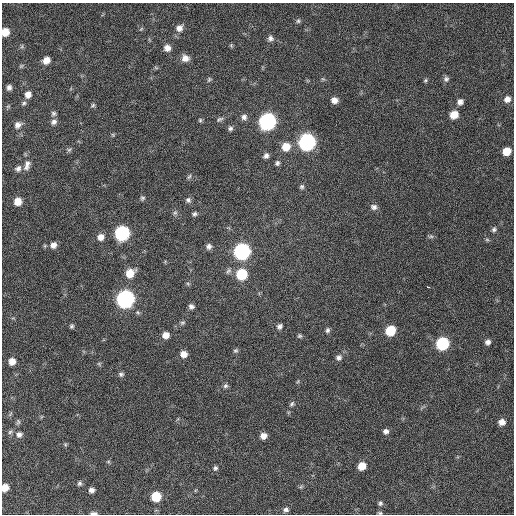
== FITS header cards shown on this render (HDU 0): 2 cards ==
NAXIS1  =                  512 / Axis length
NAXIS2  =                  512 / Axis length

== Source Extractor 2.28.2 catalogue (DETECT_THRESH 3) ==
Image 512 x 512 px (HDU 0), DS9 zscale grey, 1 PNG px = 1 image px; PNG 516 x 516 px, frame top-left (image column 1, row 512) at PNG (2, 3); no overlay
Background 385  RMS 9.7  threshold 29.1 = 3 sigma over >= 5 px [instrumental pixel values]
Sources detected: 101; all 101 listed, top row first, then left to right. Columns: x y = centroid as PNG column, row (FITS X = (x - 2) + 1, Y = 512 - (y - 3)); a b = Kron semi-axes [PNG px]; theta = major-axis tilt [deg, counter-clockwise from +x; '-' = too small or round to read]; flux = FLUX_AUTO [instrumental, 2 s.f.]
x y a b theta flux
298 21 7 5 76 1300
179 28 10 8 40 4100
141 29 6 4 45 700
5 32 6 6 - 9500
270 38 8 7 - 2300
231 45 6 4 -46 860
22 46 6 4 72 910
167 48 7 7 - 4600
185 58 9 8 - 4900
46 60 7 6 - 5600
21 66 7 4 45 860
209 79 7 5 50 1200
323 79 6 4 -42 870
446 79 8 7 - 1900
425 80 6 4 46 930
9 88 6 5 - 2300
28 95 8 7 - 4300
507 99 8 7 - 3700
334 100 7 6 - 4100
460 102 7 7 - 3000
24 103 7 5 33 1300
93 105 6 4 29 970
8 106 6 4 18 820
54 113 7 7 - 1600
454 115 7 6 - 10000
244 117 8 7 - 2800
220 119 10 5 22 1500
200 120 5 5 - 920
54 122 8 7 - 2600
267 122 8 8 - 220000
18 125 9 8 - 3500
230 128 6 6 - 1600
113 135 5 4 - 720
307 142 8 8 - 220000
286 147 9 8 - 11000
69 150 7 5 42 1200
507 151 7 6 - 10000
266 156 7 6 - 2400
277 163 7 6 - 1600
27 165 15 8 73 4000
18 169 8 7 - 2500
189 177 7 4 53 1100
302 187 6 6 - 1300
142 198 6 5 - 1200
188 200 7 6 - 1700
18 201 7 7 - 7700
374 207 9 7 -11 2500
175 213 7 5 68 1300
195 214 6 5 - 1300
494 229 7 6 - 1500
122 233 8 8 - 120000
431 236 8 5 16 1200
101 237 8 7 - 4200
487 240 7 4 -2 960
53 245 7 7 - 3500
45 246 6 4 -72 770
209 246 7 6 - 2200
242 251 8 8 - 180000
228 271 9 6 59 1500
130 273 9 7 44 11000
242 274 8 7 - 31000
188 284 6 4 -20 810
428 287 3 2 - 4200
125 299 8 8 - 260000
191 306 6 5 - 1900
182 323 8 5 18 1300
72 326 6 5 - 1200
279 326 7 7 - 2100
327 330 7 5 74 1600
390 330 7 7 - 23000
166 335 7 6 - 5400
300 336 6 5 - 1200
488 342 5 5 - 2400
442 344 8 7 - 66000
236 351 6 5 - 1200
183 354 7 6 - 4800
338 357 8 7 - 2500
12 362 7 6 - 5300
99 364 6 5 - 940
121 374 8 6 -2 1600
298 381 6 3 71 720
225 386 7 6 - 1500
292 404 7 5 47 1400
18 422 7 5 89 1200
502 422 7 6 - 4400
386 431 7 6 - 2500
10 432 7 5 45 1200
19 434 8 8 - 2700
263 436 6 6 - 4700
65 444 6 4 -46 800
362 466 7 6 - 9300
215 468 6 5 - 1400
79 483 6 5 - 1400
301 487 6 5 - 1000
5 488 6 6 - 7500
91 490 5 5 - 2600
156 497 7 7 - 22000
380 503 6 5 - 1300
286 510 7 6 - 2000
94 513 7 3 -1 2200
380 513 6 4 -13 880
At the frame edge (FLAGS 8, measured only in part): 4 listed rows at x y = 5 32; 5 488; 94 513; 380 513